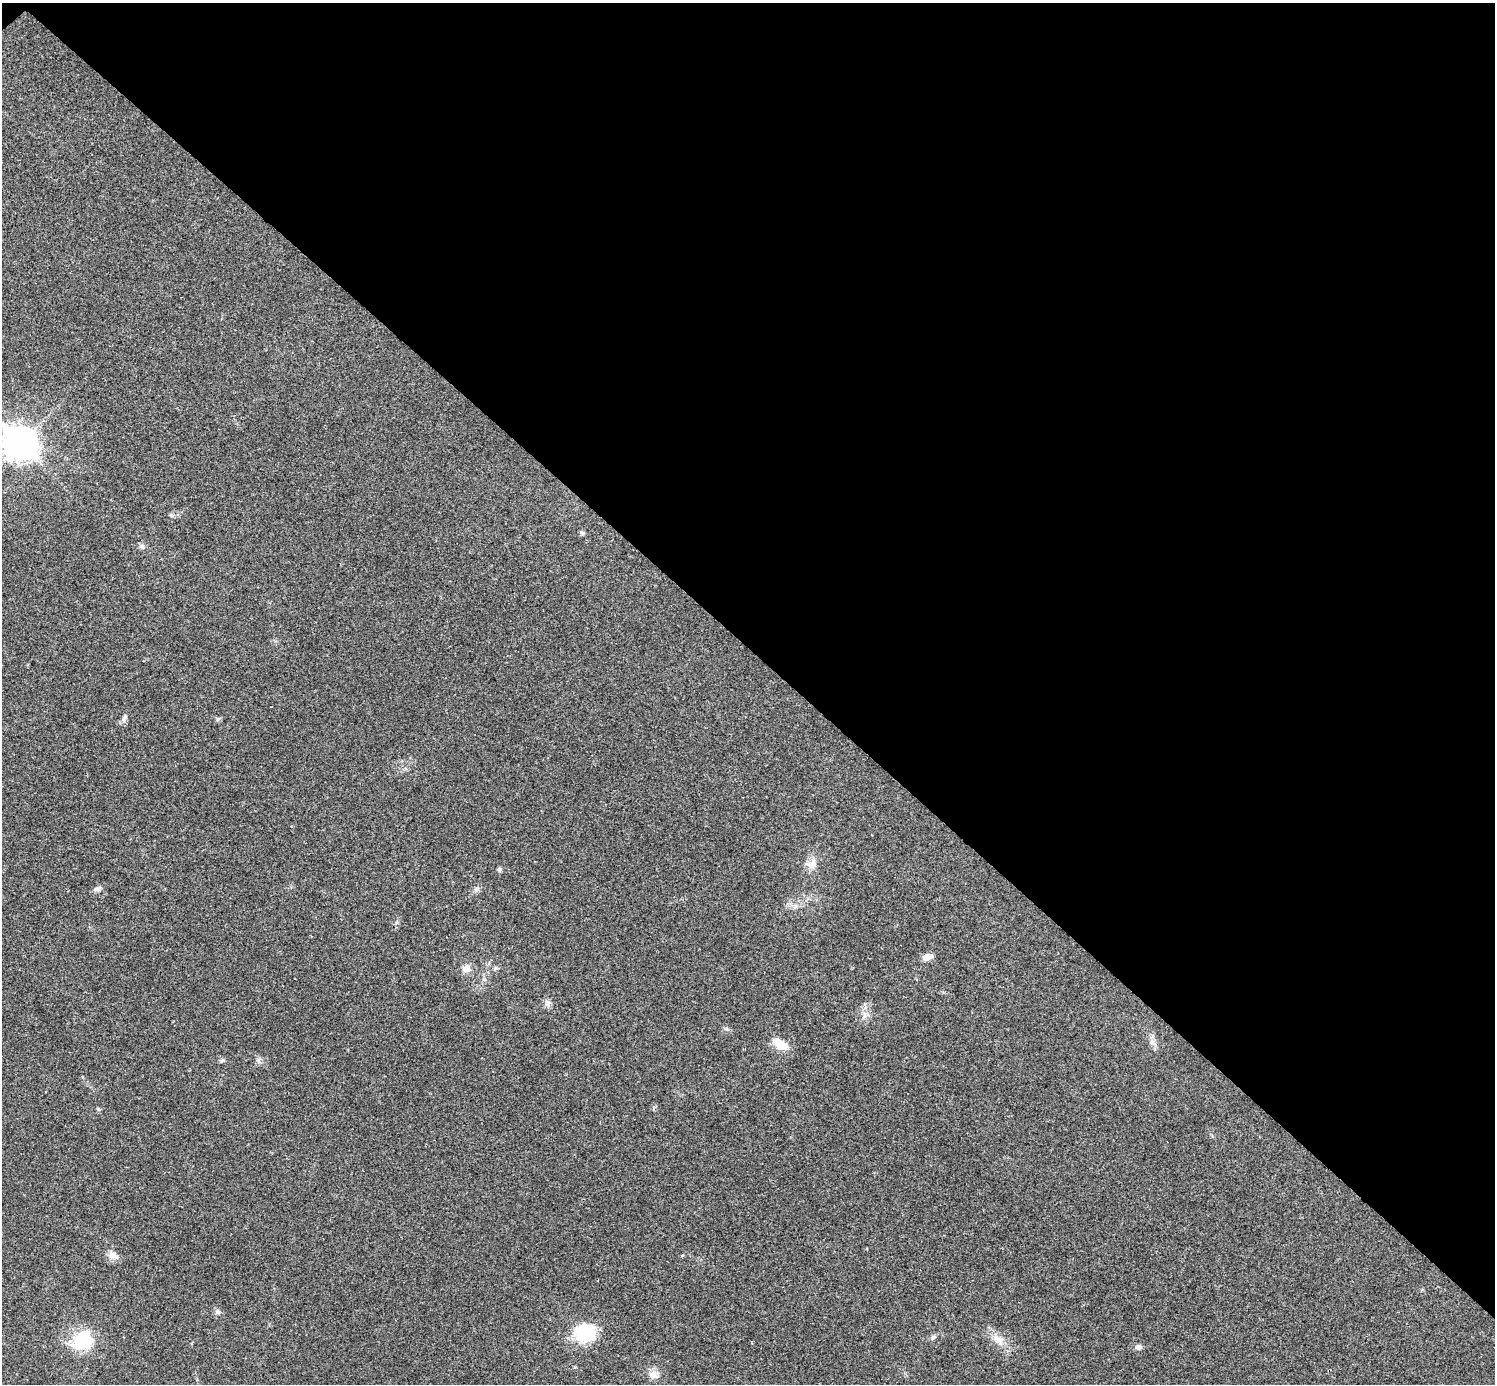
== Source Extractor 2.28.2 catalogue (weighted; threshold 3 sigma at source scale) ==
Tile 3 of 4 x 4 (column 3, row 1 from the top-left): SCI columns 2992-4484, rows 4303-5684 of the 5985 x 5985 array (HDU 1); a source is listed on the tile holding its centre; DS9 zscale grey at full resolution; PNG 1497 x 1386 px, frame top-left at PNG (2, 3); no overlay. Shown black and unused: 47% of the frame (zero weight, under 3 of 4 exposures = <1% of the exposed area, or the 3 px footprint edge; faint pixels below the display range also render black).
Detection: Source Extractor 2.28.2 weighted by HDU 2 'WHT'; one run over the whole footprint, this tile lists its part. Background 0.0196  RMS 0.004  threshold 0.0179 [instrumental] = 3 sigma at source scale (4.5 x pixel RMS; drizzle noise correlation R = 1.50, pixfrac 1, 0.05/0.05 arcsec/px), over >= 5 px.
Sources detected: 28; all 28 listed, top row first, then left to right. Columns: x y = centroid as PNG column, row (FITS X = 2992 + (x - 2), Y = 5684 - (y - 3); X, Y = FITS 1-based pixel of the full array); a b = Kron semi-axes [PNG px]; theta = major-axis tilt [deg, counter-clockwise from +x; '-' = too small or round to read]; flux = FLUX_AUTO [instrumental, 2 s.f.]
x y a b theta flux
20 443 12 10 -43 630
171 515 7 4 -19 0.61
582 533 7 5 11 0.75
142 546 8 7 - 1.2
124 718 11 6 64 1.4
218 719 7 4 45 0.62
812 864 17 12 56 4
499 869 6 6 - 0.75
97 889 10 6 31 1.3
795 906 7 5 -46 0.97
927 957 12 7 17 2.6
495 968 7 4 19 0.66
466 969 11 9 30 2.8
548 1003 9 6 76 1.4
865 1014 10 6 77 1.8
1152 1042 13 6 -48 1.9
780 1044 20 10 -33 6.2
222 1060 8 4 9 0.68
259 1060 9 3 21 0.66
98 1109 6 4 -44 0.51
113 1255 13 8 -30 3.1
218 1312 8 6 -44 1.2
584 1333 24 20 8 19
933 1337 7 5 17 0.91
82 1340 26 21 41 18
998 1340 22 11 -44 5.2
1138 1347 8 6 -1 1.4
653 1376 12 8 7 2.3
Isophote crosses this tile's border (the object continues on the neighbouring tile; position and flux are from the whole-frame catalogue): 1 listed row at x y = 20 443
Unlisted compact peaks at least as high as the median listed source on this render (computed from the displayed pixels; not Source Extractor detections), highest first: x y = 726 1028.